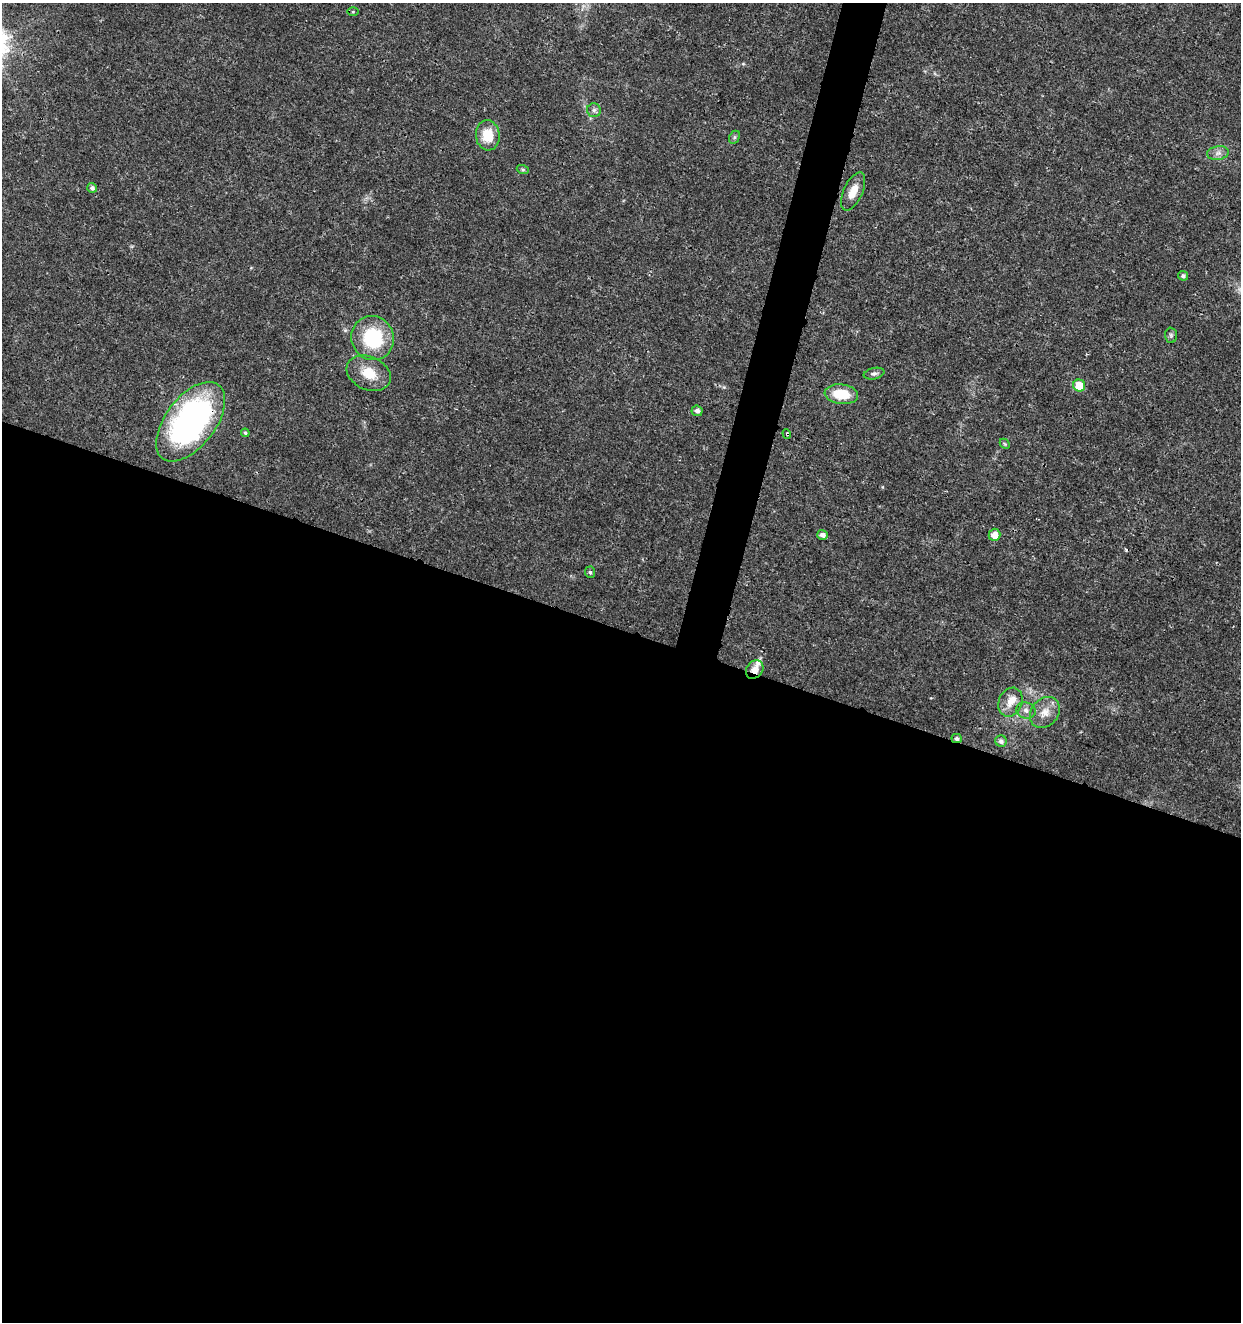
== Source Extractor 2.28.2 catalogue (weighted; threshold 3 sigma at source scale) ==
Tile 14 of 4 x 4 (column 2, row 4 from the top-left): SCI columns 1524-2762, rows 6-1325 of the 5462 x 5297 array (HDU 1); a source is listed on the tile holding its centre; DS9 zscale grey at full resolution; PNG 1243 x 1324 px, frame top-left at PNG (2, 3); each listed source drawn as its Kron ellipse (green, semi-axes under 4 px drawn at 4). Shown black and unused: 54% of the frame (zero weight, under 3 of 4 exposures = <1% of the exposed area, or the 3 px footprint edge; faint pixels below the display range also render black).
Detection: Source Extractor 2.28.2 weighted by HDU 2 'WHT'; one run over the whole footprint, this tile lists its part. Background 0.0178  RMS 0.0021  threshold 0.00932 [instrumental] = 3 sigma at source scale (4.5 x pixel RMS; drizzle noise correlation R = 1.50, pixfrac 1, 0.0396/0.0396 arcsec/px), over >= 5 px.
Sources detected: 32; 1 cosmic-ray / hot-pixel residue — neither listed nor drawn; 2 inside a brighter listed object's ellipse — not listed separately; the other 29 listed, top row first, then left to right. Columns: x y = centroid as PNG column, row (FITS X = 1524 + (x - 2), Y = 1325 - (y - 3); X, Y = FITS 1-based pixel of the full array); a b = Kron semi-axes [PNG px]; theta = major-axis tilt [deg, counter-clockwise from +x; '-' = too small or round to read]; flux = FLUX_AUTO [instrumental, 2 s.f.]
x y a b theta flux
353 12 6 4 0 0.27
594 110 7 7 - 0.61
488 135 15 12 -85 4.8
734 137 7 5 62 0.37
1218 153 11 7 10 0.97
523 170 6 4 -19 0.3
92 188 5 5 - 0.68
853 191 20 9 65 2.8
1183 276 5 4 - 0.57
1171 335 7 6 - 0.41
373 338 22 21 - 14
369 373 23 16 -24 4.5
874 374 10 5 11 0.63
1079 385 6 6 - 3.8
841 394 17 9 -7 5.9
697 411 5 5 - 0.75
191 422 46 25 52 60
245 433 4 4 - 0.34
787 434 5 2 - 0.26
1005 444 6 4 -45 0.28
823 535 5 5 - 0.97
994 535 6 6 - 1.9
590 572 6 5 - 0.37
755 670 10 8 53 1.9
1010 702 15 11 68 2.3
1026 710 10 8 -19 0.98
1045 712 17 13 49 2.6
957 738 5 4 - 0.56
1001 741 6 5 - 0.74
Overlapping masked pixels (flux is a lower limit): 4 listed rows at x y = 191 422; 787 434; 755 670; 957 738